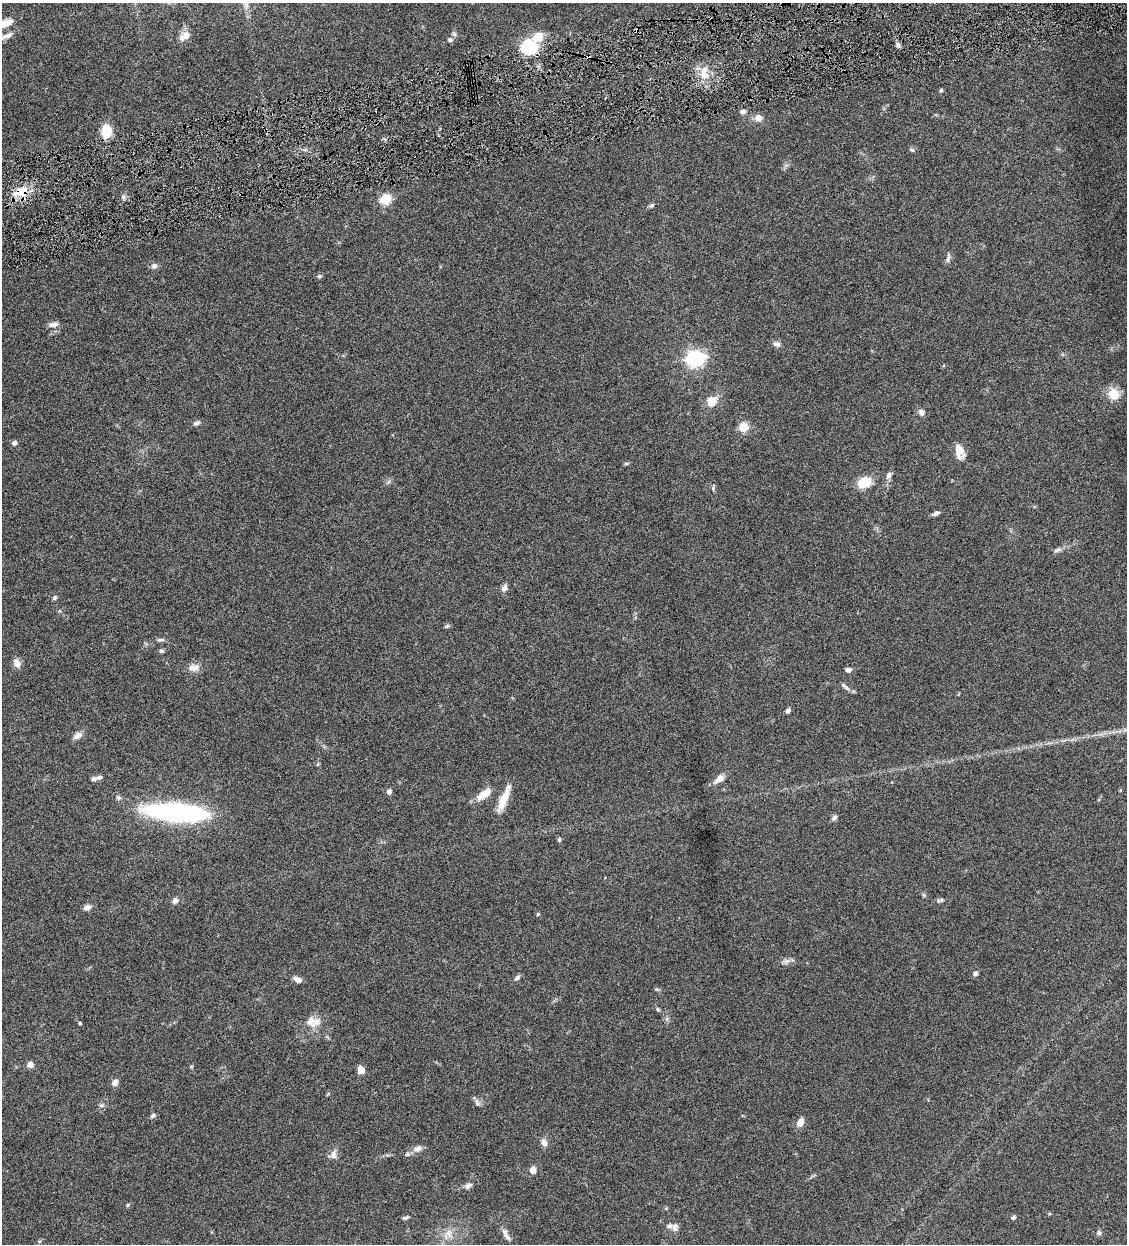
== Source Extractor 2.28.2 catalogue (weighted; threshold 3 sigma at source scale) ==
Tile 10 of 4 x 4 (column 2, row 3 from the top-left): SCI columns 1389-2513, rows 1245-2486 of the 4911 x 4971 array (HDU 1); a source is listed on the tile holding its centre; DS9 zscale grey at full resolution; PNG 1129 x 1246 px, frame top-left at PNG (2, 3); no overlay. Shown black and unused: <1% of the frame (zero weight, under 4 of 8 exposures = <1% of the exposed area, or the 3 px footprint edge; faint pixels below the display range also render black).
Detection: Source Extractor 2.28.2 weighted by HDU 2 'WHT'; one run over the whole footprint, this tile lists its part. Background 0.0442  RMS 0.0037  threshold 0.0153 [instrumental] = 3 sigma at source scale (4.09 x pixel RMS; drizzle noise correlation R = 1.36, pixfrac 0.8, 0.05/0.05 arcsec/px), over >= 5 px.
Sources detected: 98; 2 cosmic-ray / hot-pixel residue — not listed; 6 inside a brighter listed object's ellipse — not listed separately; the other 90 listed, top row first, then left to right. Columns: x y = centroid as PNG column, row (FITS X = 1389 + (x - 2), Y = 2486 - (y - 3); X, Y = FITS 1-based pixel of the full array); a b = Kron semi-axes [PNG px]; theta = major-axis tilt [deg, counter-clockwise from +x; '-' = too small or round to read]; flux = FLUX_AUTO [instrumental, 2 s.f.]
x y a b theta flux
4 23 21 8 22 4.7
454 34 7 6 - 0.8
7 36 16 7 20 2.2
185 36 17 10 32 2.8
538 37 13 10 28 5.1
450 40 6 5 - 0.94
898 45 7 5 -70 0.88
530 47 8 7 - 40
704 73 23 10 90 4.8
941 90 5 4 - 0.53
743 112 7 6 - 1
758 118 8 7 - 2.3
106 131 15 10 85 6.4
304 150 6 4 17 0.59
912 150 7 5 -15 0.63
20 192 21 13 15 6.6
123 197 6 5 - 0.86
385 199 6 5 - 24
652 205 7 5 31 0.66
948 258 13 5 80 1.2
154 266 8 8 - 1.3
319 276 6 5 - 0.57
53 324 14 6 6 1.6
777 344 10 7 -16 1.2
695 358 7 6 - 120
1114 394 16 15 - 4.6
712 401 13 10 41 4.5
921 412 7 6 - 1.5
197 423 9 5 24 0.94
744 427 5 5 - 17
14 443 5 4 - 1.3
960 451 17 10 -75 3.8
626 463 8 4 9 0.44
889 475 10 7 66 1.3
864 482 13 10 22 7.5
713 488 6 5 - 0.6
936 513 8 5 27 1.1
1058 550 14 5 16 1.2
504 588 9 6 65 1.5
54 597 6 6 - 0.63
447 626 7 4 44 0.53
160 640 12 4 0 0.82
161 651 6 5 - 0.64
17 663 12 8 -61 2.1
193 668 15 9 2 2.5
848 670 6 5 - 1.4
845 686 15 4 -40 1.1
788 711 6 5 - 0.98
78 735 10 7 34 2.2
99 777 8 6 10 0.97
719 779 16 8 37 2.4
389 791 7 6 - 0.97
483 795 22 9 42 4.6
118 798 7 5 1 0.73
504 799 33 8 67 6.1
176 812 44 12 -5 100
834 818 8 6 46 0.9
559 840 5 4 - 0.48
924 895 5 5 - 0.48
941 900 7 5 22 0.74
175 901 6 6 - 1.5
87 907 10 6 14 1.4
538 914 4 4 - 0.46
787 961 11 6 15 1.3
975 974 5 4 - 1.3
517 977 9 5 45 0.94
298 979 10 5 -26 1.8
658 1009 6 5 - 0.5
310 1021 17 12 -78 3.3
80 1023 4 3 - 0.42
30 1064 7 7 - 1.8
191 1066 5 3 - 0.37
361 1070 7 6 - 2.8
115 1083 9 8 - 1.4
477 1102 10 4 -73 0.8
101 1105 7 5 6 0.72
153 1115 7 5 32 0.73
800 1122 10 7 66 2.6
544 1143 9 7 -69 1.7
417 1149 12 8 26 2
333 1154 13 8 80 1.8
533 1170 6 5 - 3.1
468 1186 10 6 27 1.3
128 1205 6 4 48 0.43
1013 1217 5 4 - 0.76
405 1218 8 4 13 0.66
675 1228 12 9 77 1.6
449 1233 13 9 89 2.7
1099 1233 7 6 - 0.85
507 1236 13 6 -53 1.4
Overlapping masked pixels (flux is a lower limit): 2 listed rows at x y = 530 47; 20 192
Isophote crosses this tile's border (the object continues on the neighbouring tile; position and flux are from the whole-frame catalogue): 2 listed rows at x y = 4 23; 7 36